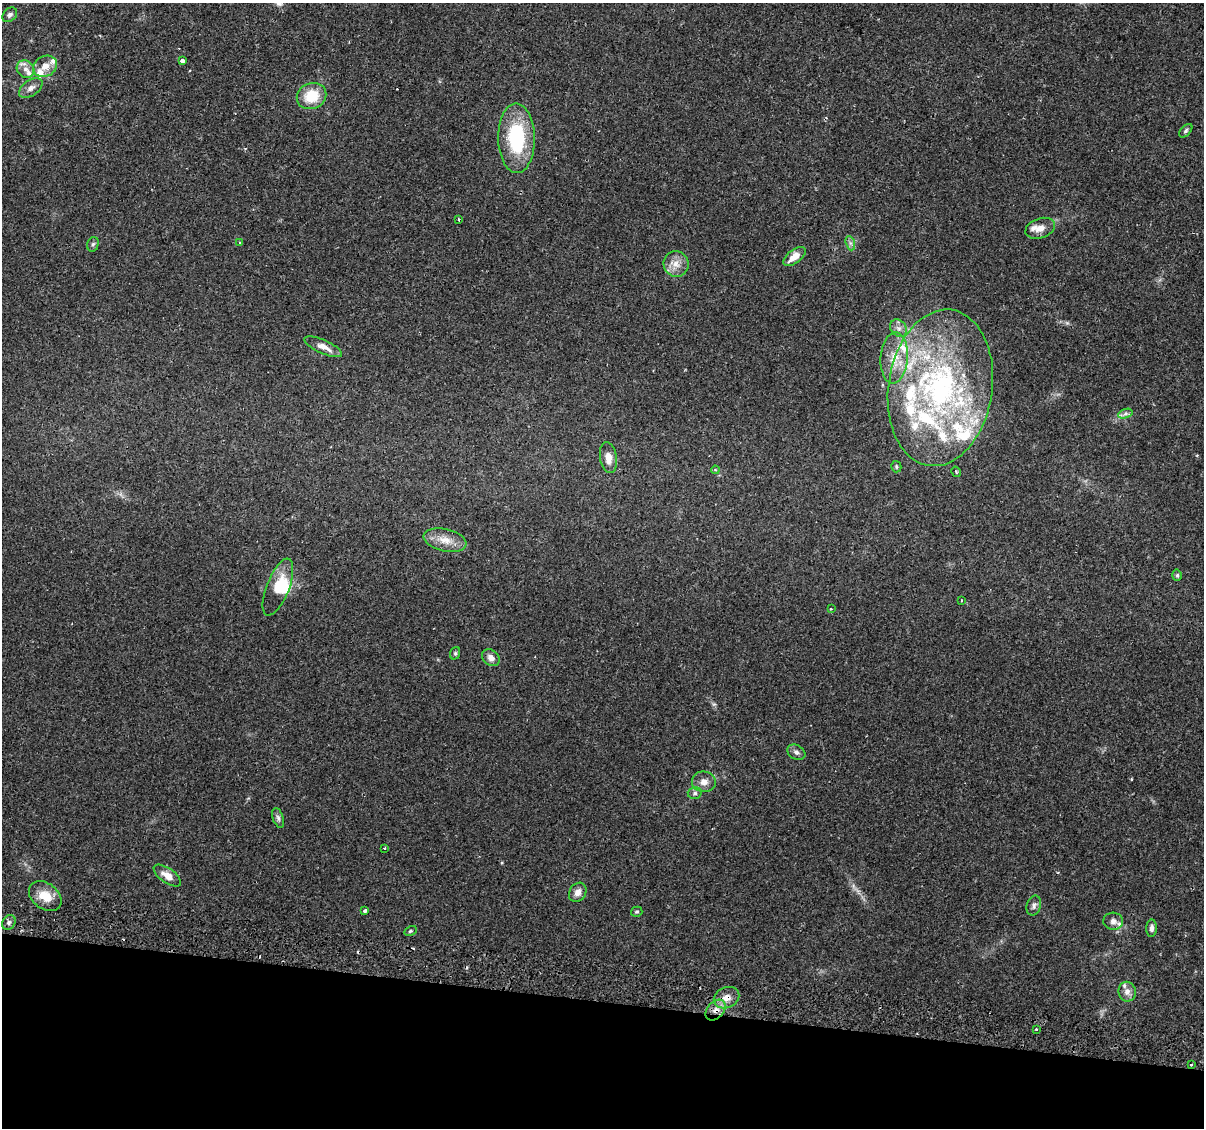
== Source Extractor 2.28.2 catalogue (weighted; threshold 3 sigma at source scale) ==
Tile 15 of 4 x 4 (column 3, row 4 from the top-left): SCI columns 2466-3667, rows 287-1412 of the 4939 x 5131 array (HDU 1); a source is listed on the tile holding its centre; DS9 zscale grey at full resolution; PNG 1206 x 1130 px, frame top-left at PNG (2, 3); each listed source drawn as its Kron ellipse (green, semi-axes under 4 px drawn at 4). Shown black and unused: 11% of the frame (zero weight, under 2 of 3 exposures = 5% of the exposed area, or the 3 px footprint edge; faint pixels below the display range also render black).
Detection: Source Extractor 2.28.2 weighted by HDU 2 'WHT'; one run over the whole footprint, this tile lists its part. Background 0.0483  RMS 0.0035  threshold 0.0156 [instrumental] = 3 sigma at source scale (4.5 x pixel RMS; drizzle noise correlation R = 1.50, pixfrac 1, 0.0396/0.0396 arcsec/px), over >= 5 px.
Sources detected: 71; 1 inside a brighter object's white glare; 4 cosmic-ray / hot-pixel residue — neither listed nor drawn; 15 inside a brighter listed object's ellipse — not listed separately; the other 51 listed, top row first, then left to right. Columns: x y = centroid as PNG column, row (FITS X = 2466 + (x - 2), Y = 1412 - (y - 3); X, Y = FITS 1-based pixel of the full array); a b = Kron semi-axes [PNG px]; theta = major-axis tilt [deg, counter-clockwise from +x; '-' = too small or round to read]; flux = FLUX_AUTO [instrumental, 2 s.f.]
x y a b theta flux
10 15 8 6 44 1.1
182 61 4 3 - 6.4
45 66 12 10 26 3.5
26 69 9 8 - 2.2
31 88 13 7 34 1.9
312 96 15 12 23 9.2
1186 131 8 5 47 0.75
516 138 35 18 -89 27
459 219 3 2 - 0.56
1040 228 15 10 19 2.9
240 243 3 3 - 0.46
850 243 7 4 -71 0.86
93 244 7 5 72 0.84
794 256 13 6 38 4.1
676 264 13 12 - 3.7
899 328 9 7 -51 1.7
323 347 20 6 -24 3.1
894 358 25 13 85 8
940 388 79 52 82 97
1125 414 7 4 19 0.99
608 458 15 8 -81 3.4
896 467 6 5 - 0.59
715 470 4 3 - 0.41
956 472 5 3 - 0.35
445 540 22 11 -12 4.9
1177 575 5 4 - 0.58
278 587 30 11 68 7.4
962 600 3 2 - 0.31
831 609 3 3 - 0.29
455 653 6 5 - 0.53
491 658 9 7 -39 2.1
796 752 9 7 -30 1.2
704 782 12 10 -6 2.7
695 793 7 5 13 0.84
278 818 10 5 -71 0.99
385 848 3 3 - 0.46
167 876 16 7 -35 3.2
578 892 10 8 58 2.2
45 896 18 13 -37 6.1
1034 906 10 7 74 1.3
365 911 3 3 - 7.1
637 912 6 5 - 0.51
1113 921 10 8 -4 1.7
9 922 8 6 58 1
1151 928 8 5 88 1.1
410 931 7 4 27 0.57
1127 992 10 8 -81 2.4
727 998 13 10 24 3.7
715 1010 12 8 48 2.9
1036 1029 3 2 - 0.49
1191 1065 3 2 - 0.4
Overlapping masked pixels (flux is a lower limit): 2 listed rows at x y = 727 998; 715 1010